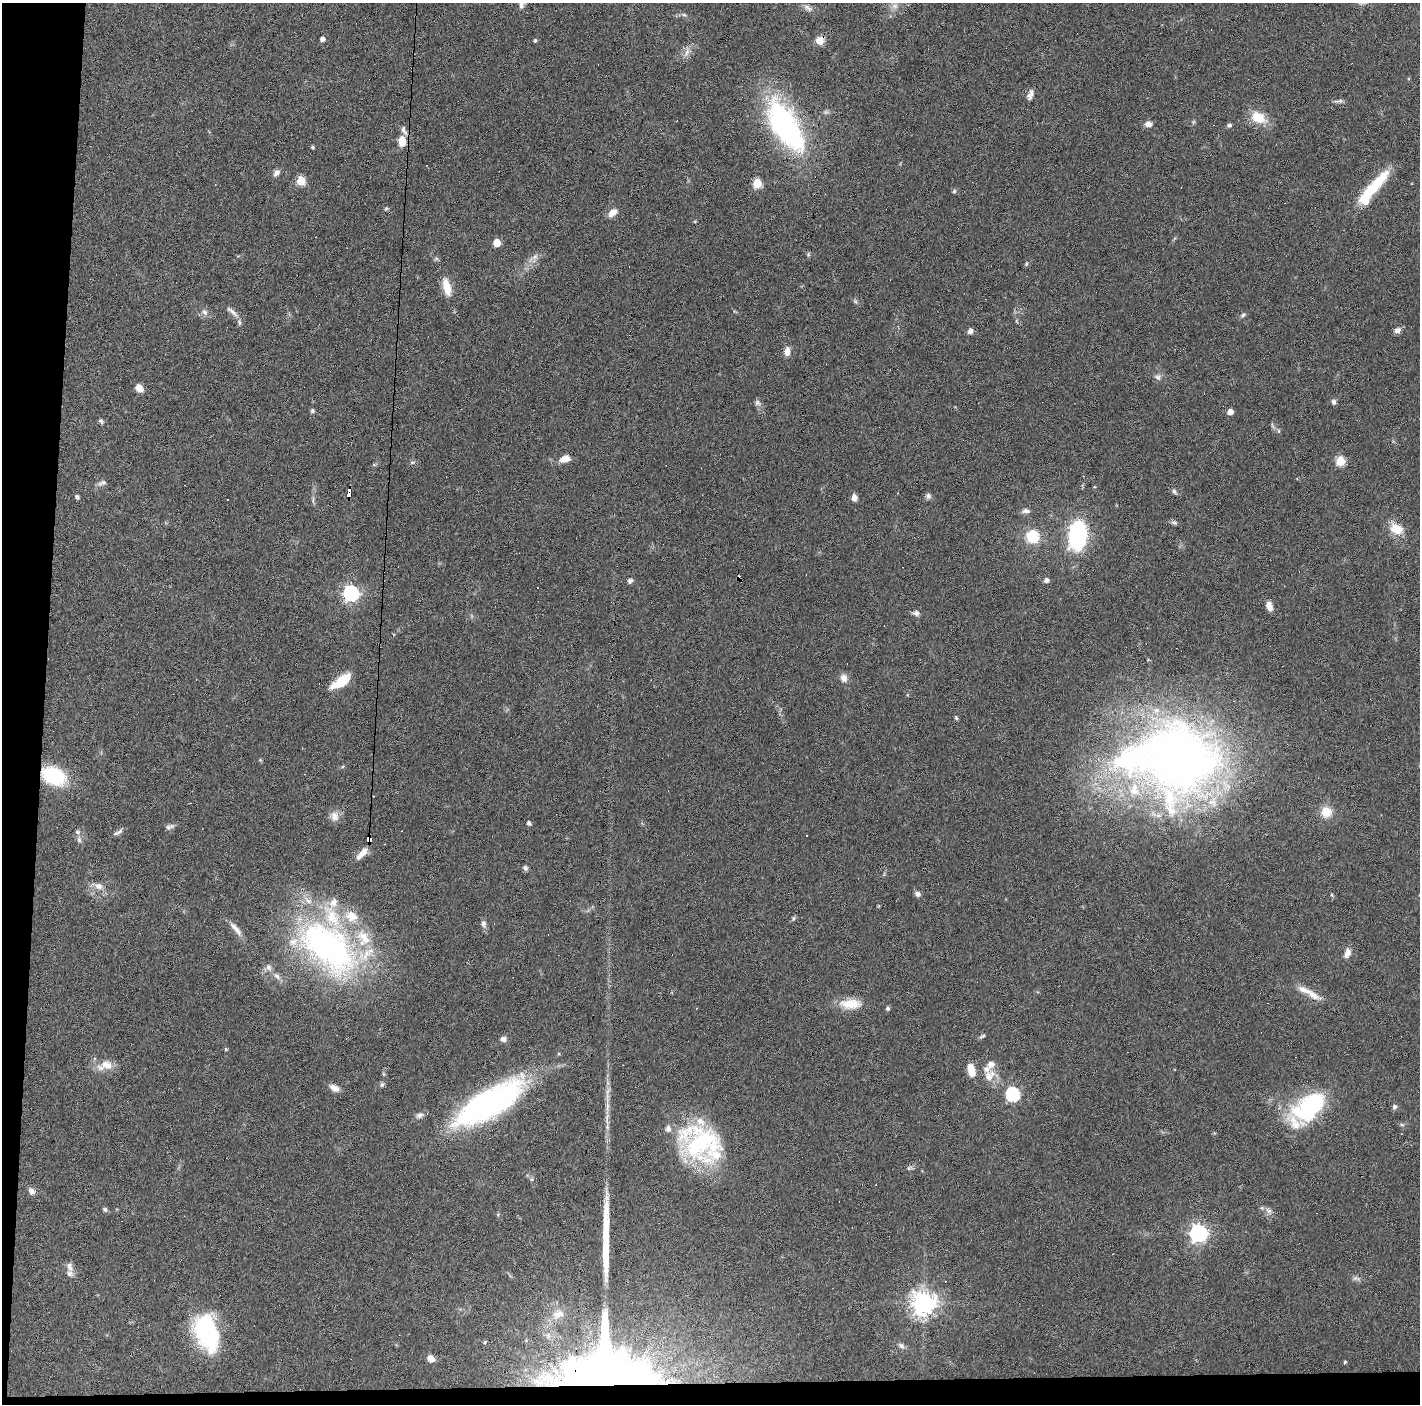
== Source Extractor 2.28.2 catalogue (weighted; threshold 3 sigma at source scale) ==
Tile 7 of 3 x 3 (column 1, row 3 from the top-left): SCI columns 1-1418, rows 37-1438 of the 4254 x 4279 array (HDU 1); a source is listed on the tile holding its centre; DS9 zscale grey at full resolution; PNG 1422 x 1406 px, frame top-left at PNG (2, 3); no overlay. Shown black and unused: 5% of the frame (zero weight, under 3 of 6 exposures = <1% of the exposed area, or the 3 px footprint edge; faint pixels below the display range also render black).
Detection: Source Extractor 2.28.2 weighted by HDU 2 'WHT'; one run over the whole footprint, this tile lists its part. Background 0.0399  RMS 0.004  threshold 0.0164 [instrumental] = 3 sigma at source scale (4.09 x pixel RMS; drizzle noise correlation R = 1.36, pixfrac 0.8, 0.05/0.05 arcsec/px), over >= 5 px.
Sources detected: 159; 4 inside a brighter object's white glare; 15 cosmic-ray / hot-pixel residue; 1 long thin detection or spike segment (spike, bleed or trail) — not listed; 14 inside a brighter listed object's ellipse — not listed separately; the other 125 listed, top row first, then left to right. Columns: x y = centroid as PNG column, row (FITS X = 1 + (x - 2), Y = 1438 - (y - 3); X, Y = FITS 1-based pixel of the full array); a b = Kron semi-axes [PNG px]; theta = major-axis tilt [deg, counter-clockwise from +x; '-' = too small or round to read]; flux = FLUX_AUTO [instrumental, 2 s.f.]
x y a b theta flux
522 4 11 6 66 1.5
895 6 9 9 - 2.1
808 8 14 7 -30 1.9
684 15 6 5 - 0.71
322 39 4 4 - 1.5
535 40 5 4 - 0.53
819 40 9 8 - 3.7
687 52 16 6 69 2
1030 94 15 7 69 1.8
1338 101 13 4 9 1
1258 117 19 13 -27 8.1
1193 122 6 4 71 0.5
1148 124 8 6 4 2.1
785 125 61 26 -59 78
1229 125 6 5 - 0.82
403 129 10 7 -87 1.4
402 141 9 7 -88 6.3
312 147 3 3 - 0.57
276 173 9 6 51 1.5
301 181 5 5 - 16
757 183 5 5 - 19
1374 186 44 10 47 18
954 191 6 5 - 0.56
386 209 6 5 - 0.46
613 212 11 7 36 2.9
497 243 5 5 - 9.7
808 255 6 5 - 0.59
535 257 11 6 45 1.8
1026 264 7 4 83 0.53
447 287 20 8 -76 6.6
855 301 6 5 - 0.6
204 312 9 6 -51 1.5
233 312 19 5 -46 1.9
1243 315 8 5 37 0.81
1397 330 9 6 27 1.6
970 331 7 6 - 1.3
787 351 10 6 86 2.8
1158 377 10 7 -22 1.4
139 388 7 6 - 3.9
1334 402 7 6 - 1
757 403 8 8 - 1.2
312 411 6 5 - 0.66
1230 412 5 4 - 3.1
101 421 7 5 -38 0.74
1272 426 9 3 -69 0.62
1279 431 6 4 -71 0.5
565 459 11 7 18 3.9
1340 461 5 5 - 17
412 462 7 4 8 0.61
102 483 13 6 21 1.4
1174 491 7 6 - 0.88
349 493 7 4 88 52
928 496 8 7 - 1.1
77 497 6 4 -48 0.78
854 497 8 6 -84 1.9
227 500 3 2 - 0.35
313 500 11 2 90 0.76
1026 511 11 6 -1 1.4
1174 522 8 6 -23 0.85
1396 529 19 14 -25 5.6
1078 535 20 12 85 58
1032 537 12 11 - 12
1046 580 5 5 - 1.7
630 581 7 5 33 1
351 593 7 6 - 120
1269 606 10 6 -72 2.8
916 613 9 7 -9 1.4
844 678 11 9 -67 2.2
341 681 22 8 35 12
956 718 6 4 -68 0.55
1174 759 106 75 -1 350
54 776 21 14 -27 28
1326 812 10 9 - 7
335 816 14 12 -79 2.7
529 823 5 4 - 0.89
168 827 8 8 - 1.1
118 832 15 5 30 1.3
807 835 2 2 - 0.27
368 839 6 4 -86 140
79 840 9 6 -80 1.2
362 853 18 7 49 3.4
525 868 7 6 - 0.96
98 886 17 8 -21 3
918 894 7 6 - 1.3
1332 895 6 3 -72 0.43
793 918 6 5 - 0.65
484 924 11 6 -79 1.4
235 927 17 7 -47 2.7
328 947 87 49 -41 120
1347 953 10 6 73 3.1
269 967 10 8 -61 1.6
277 976 11 6 -50 1.8
1313 995 21 9 -32 4
850 1004 27 12 -1 7.5
888 1008 5 5 - 0.8
982 1036 8 4 25 0.71
503 1039 9 7 0 1.4
226 1049 5 4 - 0.52
105 1065 23 12 15 5
971 1070 14 8 -75 5.1
989 1076 18 12 54 4.8
382 1084 7 5 73 0.78
334 1088 11 7 -30 2.5
1013 1094 6 6 - 63
489 1103 75 26 31 100
1312 1104 41 19 46 44
1394 1107 7 6 - 0.95
420 1115 12 7 19 1.5
1402 1125 6 4 -19 0.58
702 1143 47 42 -14 52
909 1168 10 5 9 0.9
31 1191 10 7 -52 1.6
105 1209 7 5 -55 0.71
1269 1211 10 6 -44 1.4
1198 1233 7 7 - 150
70 1267 15 8 -77 2.1
1356 1278 13 5 -8 1.2
924 1303 8 8 - 370
558 1314 19 11 15 4.6
203 1332 41 22 77 33
485 1342 5 4 - 0.56
901 1346 9 6 -26 1.2
431 1358 5 5 - 5.6
1345 1362 4 3 - 0.48
604 1370 55 46 59 360
Overlapping masked pixels (flux is a lower limit): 5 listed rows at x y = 785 125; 349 493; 54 776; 368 839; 604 1370
Isophote crosses this tile's border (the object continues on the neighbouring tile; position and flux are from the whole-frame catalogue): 1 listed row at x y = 522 4